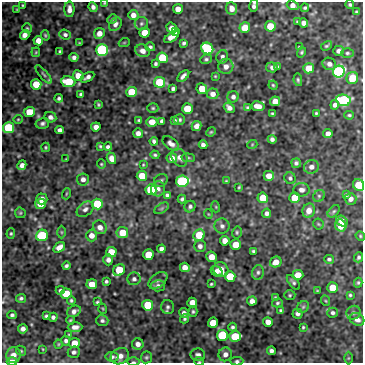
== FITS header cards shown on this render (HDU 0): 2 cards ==
NAXIS1  =                  361
NAXIS2  =                  361

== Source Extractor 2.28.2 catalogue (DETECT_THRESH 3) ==
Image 361 x 361 px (HDU 0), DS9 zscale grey, 1 PNG px = 1 image px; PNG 365 x 365 px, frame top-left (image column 1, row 361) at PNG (2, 2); each listed source drawn as its Kron ellipse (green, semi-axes under 4 px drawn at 4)
Background 590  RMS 1.2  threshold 3.74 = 3 sigma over >= 5 px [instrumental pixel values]
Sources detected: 254; all 254 listed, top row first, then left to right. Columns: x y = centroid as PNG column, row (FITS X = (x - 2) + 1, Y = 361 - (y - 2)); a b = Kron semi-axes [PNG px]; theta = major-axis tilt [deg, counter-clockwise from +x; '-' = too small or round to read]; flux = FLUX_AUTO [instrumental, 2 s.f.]
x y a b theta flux
104 3 4 3 - 75
23 5 4 4 - 92
254 5 6 4 79 280
293 5 6 4 -19 520
350 5 4 4 - 140
93 7 5 4 - 280
232 8 6 5 - 600
305 8 4 3 - 140
17 9 4 3 - 79
69 9 8 5 90 490
178 9 5 5 - 780
356 12 4 3 - 98
133 15 5 5 - 500
112 19 5 4 - 100
298 22 4 3 - 110
141 23 6 6 - 180
304 23 4 4 - 390
115 24 7 5 52 290
270 26 5 5 - 1700
27 28 5 5 - 120
172 28 6 5 - 630
245 28 5 5 - 1600
175 32 4 3 - 200
99 33 5 5 - 610
145 33 5 5 - 1300
25 35 5 4 - 470
45 35 5 4 - 110
65 35 6 5 - 220
172 37 8 4 36 610
38 41 5 4 - 780
79 43 4 3 - 73
124 43 5 3 - 69
184 43 4 3 - 160
327 46 6 3 32 130
150 47 5 3 - 160
299 47 4 3 - 73
207 48 6 5 - 6600
102 50 5 5 - 13000
142 51 7 6 - 470
339 51 5 5 - 330
36 52 5 4 - 92
60 52 4 3 - 140
301 52 5 4 - 120
347 53 6 4 0 150
74 57 4 4 - 280
222 57 7 6 - 250
162 58 5 5 - 4100
206 59 6 4 9 160
156 64 4 3 - 160
329 64 7 6 - 360
226 66 7 7 - 530
272 67 6 5 - 250
277 67 4 3 - 140
309 68 5 5 - 1400
339 72 6 6 - 17000
43 74 11 4 -49 220
78 76 5 5 - 1100
183 76 7 3 44 280
215 76 3 2 - 68
87 77 8 4 29 300
352 78 6 6 - 1700
298 80 6 4 -80 130
68 82 7 5 -8 3100
159 82 5 5 - 4500
36 84 5 5 - 1800
273 85 4 4 - 100
173 89 4 4 - 200
202 89 5 5 - 1300
131 92 5 5 - 2500
81 94 4 4 - 200
213 94 5 5 - 540
233 97 6 5 - 270
59 98 4 4 - 170
343 100 7 5 -5 11000
275 101 5 5 - 790
98 104 4 3 - 110
335 105 5 4 - 310
258 106 7 5 -10 690
153 108 5 4 - 120
187 108 5 5 - 2100
229 108 6 4 -39 380
248 108 3 3 - 130
29 112 5 5 - 1700
272 113 3 3 - 90
316 113 3 3 - 93
349 115 5 3 - 110
50 117 6 5 - 320
18 119 4 4 - 87
139 120 4 3 - 130
174 120 4 3 - 150
180 120 5 5 - 150
162 121 4 4 - 290
152 122 5 5 - 790
42 123 7 5 14 220
197 126 5 4 - 470
96 127 5 4 - 450
9 128 5 5 - 6000
60 130 4 4 - 330
211 132 5 4 - 94
138 133 5 4 - 410
328 133 4 4 - 460
272 139 4 4 - 240
154 141 4 3 - 190
171 143 9 5 -38 360
203 145 4 4 - 290
252 145 5 3 - 69
100 146 4 3 - 110
46 147 5 4 - 100
108 147 4 4 - 180
155 155 4 4 - 130
111 158 6 4 -70 550
172 158 5 5 - 570
179 158 10 7 -58 430
188 158 6 3 -8 97
66 159 2 2 - 54
296 163 5 5 - 210
101 164 4 4 - 93
22 165 5 4 - 380
143 165 3 3 - 72
311 167 7 6 - 440
142 176 5 5 - 1600
269 176 5 5 - 730
290 178 6 5 - 170
83 179 6 6 - 350
161 180 7 6 - 180
182 181 6 5 - 8800
226 181 4 4 - 84
359 185 6 5 - 2300
239 187 3 3 - 85
158 189 7 7 - 320
151 190 5 5 - 4100
301 190 8 6 -4 370
66 194 5 3 - 90
167 195 4 4 - 170
346 195 4 4 - 140
319 196 6 5 - 160
263 198 5 5 - 1600
294 198 5 5 - 1400
42 199 5 5 - 450
182 199 4 3 - 160
351 199 6 6 - 420
40 204 5 5 - 1200
97 204 5 5 - 4200
190 206 6 5 - 200
216 207 5 3 - 81
162 208 8 4 31 180
85 209 9 6 39 330
309 211 7 6 - 750
334 211 7 4 48 150
20 213 5 5 - 110
267 213 5 4 - 300
208 214 5 3 - 64
342 221 6 5 - 730
318 224 5 5 - 120
341 225 6 5 - 1400
222 226 7 7 - 300
100 227 7 6 - 510
61 232 6 4 -89 130
237 232 6 4 78 130
11 233 5 4 - 110
122 233 6 5 - 1500
42 235 6 5 - 4200
92 235 6 5 - 660
199 235 6 5 - 2500
360 236 5 4 - 94
225 241 5 5 - 610
236 245 5 5 - 1300
200 246 6 6 - 310
59 247 6 4 34 650
161 249 4 4 - 310
253 251 3 3 - 140
111 252 5 5 - 1900
148 255 5 5 - 2000
211 257 5 5 - 1100
358 257 5 4 - 170
329 259 5 4 - 170
108 260 5 5 - 320
276 262 6 5 - 810
66 266 4 3 - 170
185 267 5 4 - 710
221 269 7 7 - 980
119 270 6 5 - 2900
217 271 6 5 - 330
258 272 7 5 76 230
298 275 5 5 - 1100
230 276 5 5 - 2400
134 279 6 6 - 220
158 280 11 6 37 240
106 281 4 4 - 140
293 282 9 4 -51 190
358 283 5 4 - 110
92 284 5 5 - 1300
211 284 3 3 - 94
158 286 7 5 -2 250
332 288 5 5 - 1600
60 290 4 4 - 170
317 291 3 2 - 65
66 294 5 5 - 2600
290 295 5 5 - 120
350 295 4 4 - 120
275 297 4 3 - 92
21 298 5 4 - 170
71 300 4 4 - 130
252 301 5 4 - 470
326 301 5 3 - 80
97 302 4 3 - 120
192 303 5 5 - 720
277 303 5 4 - 130
148 305 5 5 - 3300
168 307 7 6 - 210
303 307 6 5 - 170
103 309 5 3 - 74
281 310 3 3 - 110
74 311 7 5 29 340
193 312 5 4 - 130
184 313 5 4 - 290
333 313 5 5 - 200
353 313 7 6 - 220
298 314 5 5 - 250
12 315 4 4 - 170
46 316 4 4 - 160
53 317 4 4 - 220
184 319 5 4 - 130
357 319 8 6 -27 430
70 320 4 3 - 100
102 321 6 5 - 190
268 322 5 5 - 670
213 323 5 5 - 1600
75 327 7 5 2 390
232 327 4 4 - 170
303 327 3 3 - 100
23 329 4 4 - 340
69 335 3 2 - 56
222 335 5 5 - 4800
235 336 6 5 - 3400
66 341 4 4 - 210
74 343 5 5 - 980
58 344 4 4 - 87
138 344 6 5 - 400
43 349 4 3 - 61
21 351 5 4 - 110
271 351 4 4 - 260
74 352 6 5 - 230
225 354 7 6 - 420
13 355 7 7 - 650
198 355 7 6 - 300
120 356 9 7 31 580
112 357 7 5 -7 210
146 357 6 5 - 140
348 358 6 4 89 110
12 361 5 3 - 970
199 361 5 4 - 93
237 361 6 4 2 170
133 362 6 3 0 120
At the frame edge (FLAGS 8, measured only in part): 9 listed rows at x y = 104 3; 254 5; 293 5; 359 185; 12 315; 12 361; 199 361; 237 361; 133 362